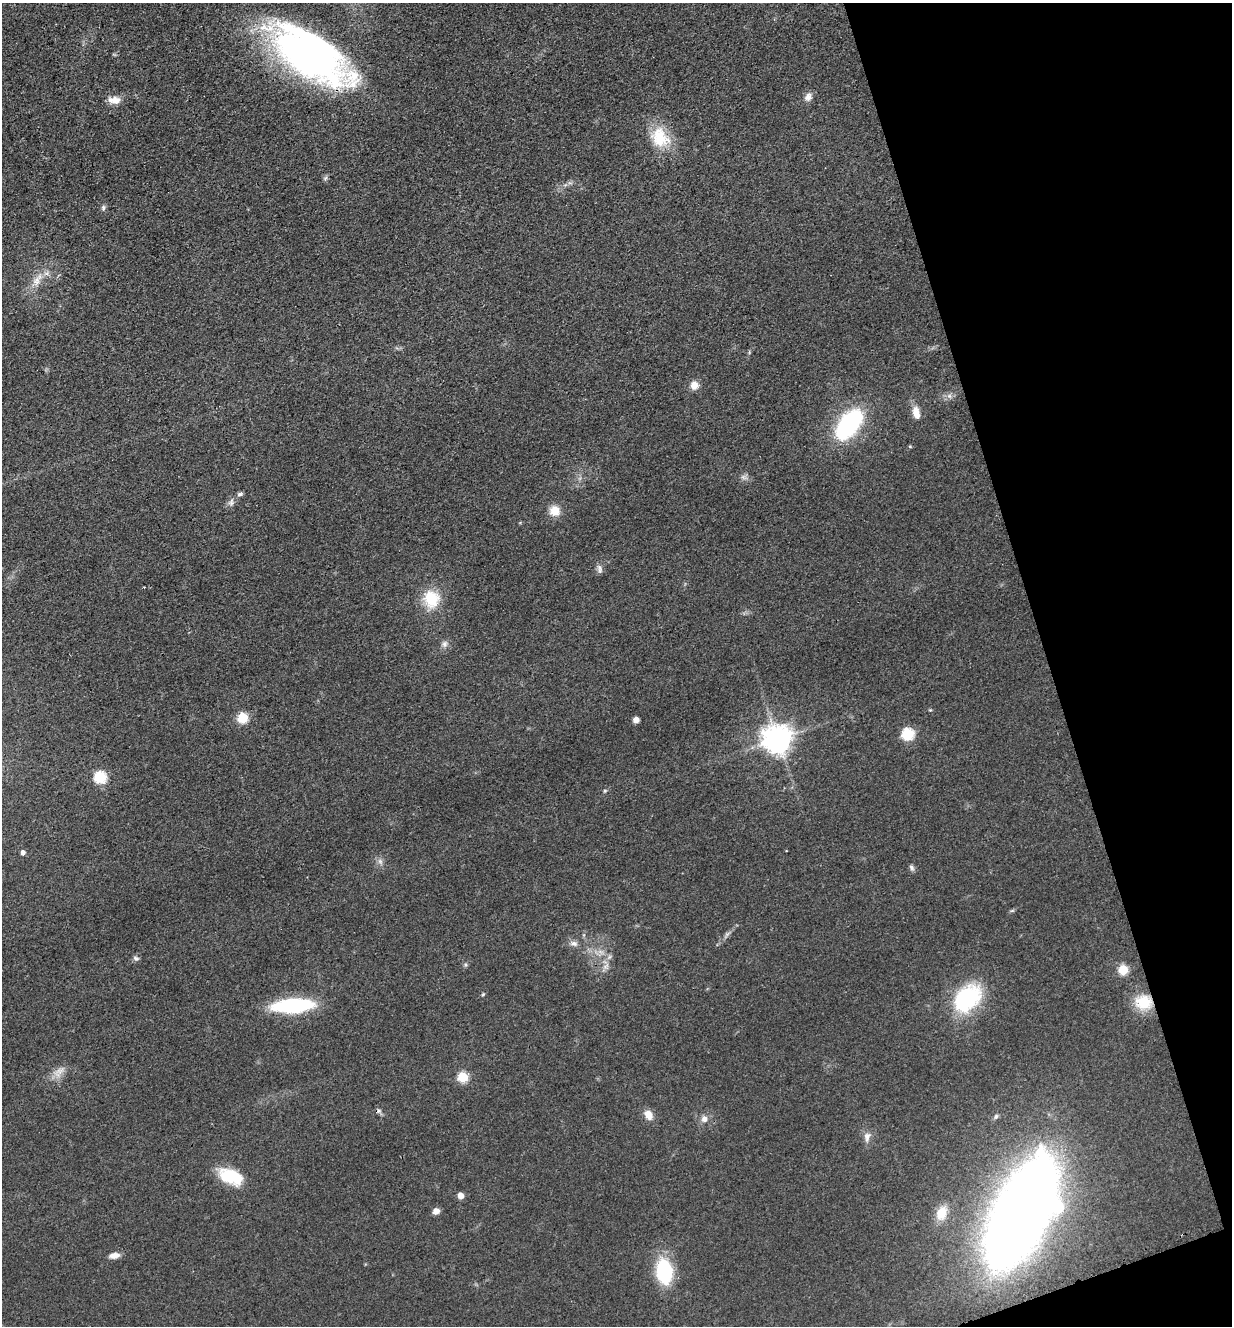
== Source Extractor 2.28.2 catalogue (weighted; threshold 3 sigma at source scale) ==
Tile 12 of 4 x 4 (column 4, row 3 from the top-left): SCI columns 3993-5222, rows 1421-2744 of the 5402 x 5487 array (HDU 1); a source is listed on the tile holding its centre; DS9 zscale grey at full resolution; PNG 1234 x 1328 px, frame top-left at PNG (2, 3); no overlay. Shown black and unused: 16% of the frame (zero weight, under 3 of 4 exposures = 7% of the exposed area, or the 3 px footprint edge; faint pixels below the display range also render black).
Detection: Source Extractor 2.28.2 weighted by HDU 2 'WHT'; one run over the whole footprint, this tile lists its part. Background 0.0607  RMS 0.0072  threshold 0.0322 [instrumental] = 3 sigma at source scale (4.5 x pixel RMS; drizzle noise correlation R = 1.50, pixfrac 1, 0.05/0.05 arcsec/px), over >= 5 px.
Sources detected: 54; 1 too faint to see at this stretch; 2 inside a brighter object's white glare — not listed; the other 51 listed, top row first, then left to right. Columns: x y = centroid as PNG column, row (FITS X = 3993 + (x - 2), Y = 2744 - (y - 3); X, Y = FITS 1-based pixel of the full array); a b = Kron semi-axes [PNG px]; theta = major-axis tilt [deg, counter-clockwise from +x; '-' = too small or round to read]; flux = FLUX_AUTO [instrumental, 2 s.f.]
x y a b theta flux
307 55 94 33 -34 310
808 97 11 9 57 4.2
115 100 15 10 -15 7.1
660 138 28 23 -55 26
103 208 8 4 90 1.6
36 281 16 10 62 8.2
694 385 10 9 - 6.1
949 396 7 4 18 2.1
916 413 16 8 -77 7.7
849 424 23 12 52 140
910 446 5 4 - 0.84
240 494 7 6 - 1.7
231 502 10 8 60 3.1
555 511 13 12 - 9.3
600 569 13 6 -78 2.7
431 599 23 20 -79 24
445 644 10 8 75 3.2
930 710 4 4 - 0.72
242 718 6 5 - 53
636 720 6 5 - 4.1
908 734 6 6 - 72
777 739 9 9 - 1100
100 777 6 6 - 71
23 853 5 4 - 3.1
380 861 9 6 -63 2.7
911 867 8 6 -58 1.9
1012 911 6 4 19 1
726 935 7 4 71 1.6
573 943 11 7 -11 3.5
136 958 9 6 -25 1.9
466 965 6 5 - 1.4
605 966 13 5 48 3.6
1123 970 5 5 - 36
483 994 5 4 - 0.88
967 998 37 25 48 64
1144 1002 22 17 -2 21
292 1006 28 9 4 110
59 1072 20 10 49 7.3
463 1077 5 5 - 46
379 1111 6 4 0 1.4
648 1115 12 8 -55 7.4
996 1116 7 5 54 1.4
704 1119 10 9 - 4.2
867 1137 14 8 78 4.7
230 1176 26 14 -21 33
460 1196 5 5 - 6.8
436 1211 7 6 - 5
942 1213 14 10 67 12
1021 1215 85 38 65 1100
114 1255 13 7 10 5
664 1271 16 11 -81 79
Overlapping masked pixels (flux is a lower limit): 2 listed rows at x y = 307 55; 1144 1002